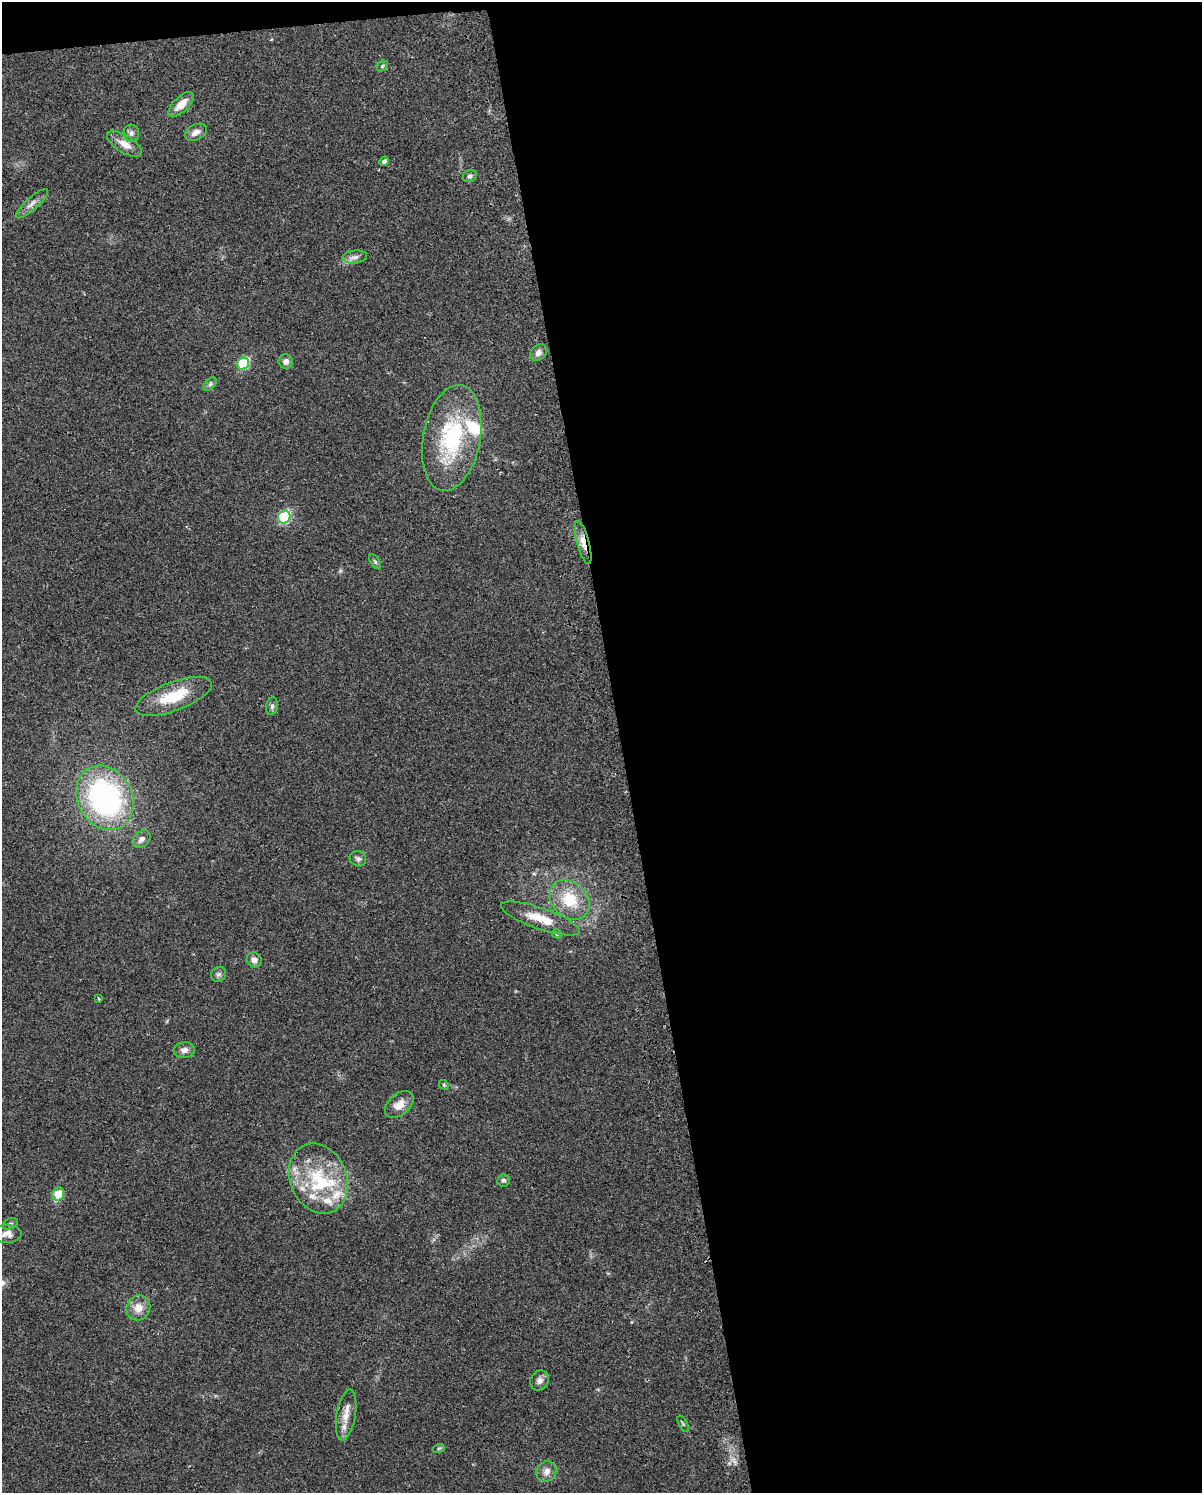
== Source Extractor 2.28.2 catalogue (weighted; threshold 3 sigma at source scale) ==
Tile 4 of 4 x 3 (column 4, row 1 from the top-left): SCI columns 3633-4832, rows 3011-4501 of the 4864 x 4573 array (HDU 1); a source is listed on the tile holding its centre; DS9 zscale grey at full resolution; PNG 1204 x 1495 px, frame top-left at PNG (2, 2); each listed source drawn as its Kron ellipse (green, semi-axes under 4 px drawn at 4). Shown black and unused: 49% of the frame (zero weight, under 2 of 3 exposures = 2% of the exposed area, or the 3 px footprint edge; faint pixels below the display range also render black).
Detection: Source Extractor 2.28.2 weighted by HDU 2 'WHT'; one run over the whole footprint, this tile lists its part. Background 0.0646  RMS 0.0088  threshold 0.0397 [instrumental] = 3 sigma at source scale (4.5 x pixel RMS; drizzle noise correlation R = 1.50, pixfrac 1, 0.0396/0.0396 arcsec/px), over >= 5 px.
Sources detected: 49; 1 cosmic-ray / hot-pixel residue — neither listed nor drawn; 6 inside a brighter listed object's ellipse — not listed separately; the other 42 listed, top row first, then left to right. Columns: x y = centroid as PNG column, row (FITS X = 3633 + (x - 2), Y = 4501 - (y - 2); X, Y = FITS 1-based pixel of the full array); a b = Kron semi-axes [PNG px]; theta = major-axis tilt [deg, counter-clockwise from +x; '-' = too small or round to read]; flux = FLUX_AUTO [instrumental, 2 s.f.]
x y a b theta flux
382 66 6 4 48 1.3
181 104 16 7 44 11
196 132 12 7 27 5.5
131 133 8 7 - 3.3
125 144 20 8 -31 9.9
384 161 5 4 - 2.5
470 176 7 6 - 2.3
32 204 21 6 42 5.4
355 257 12 6 6 4.1
538 353 9 7 43 4.1
286 361 7 7 - 4.2
243 364 6 5 - 71
210 384 8 4 45 1.9
452 438 54 28 80 93
284 517 6 6 - 72
583 543 22 6 -75 9.3
375 562 8 4 -57 1.4
174 696 40 14 20 35
272 706 9 6 80 2.3
105 798 34 27 -61 180
142 839 10 7 44 4.4
358 859 8 7 - 2.9
570 900 22 17 -43 29
540 918 42 10 -19 21
557 934 5 4 - 1.5
254 960 8 7 - 5
218 974 8 7 - 2.6
98 999 3 3 - 1.3
184 1050 10 8 6 5
444 1085 5 4 - 1
399 1104 16 10 41 9.6
318 1179 36 28 -67 58
504 1180 6 6 - 2
58 1194 7 5 65 17
10 1224 8 5 29 1.9
7 1234 15 9 1 6.5
138 1308 13 11 65 10
539 1381 10 9 - 4.3
346 1415 26 9 80 11
683 1424 9 3 -61 1.2
439 1448 6 4 18 1.2
546 1471 10 9 - 5.8
Overlapping masked pixels (flux is a lower limit): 1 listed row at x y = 583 543